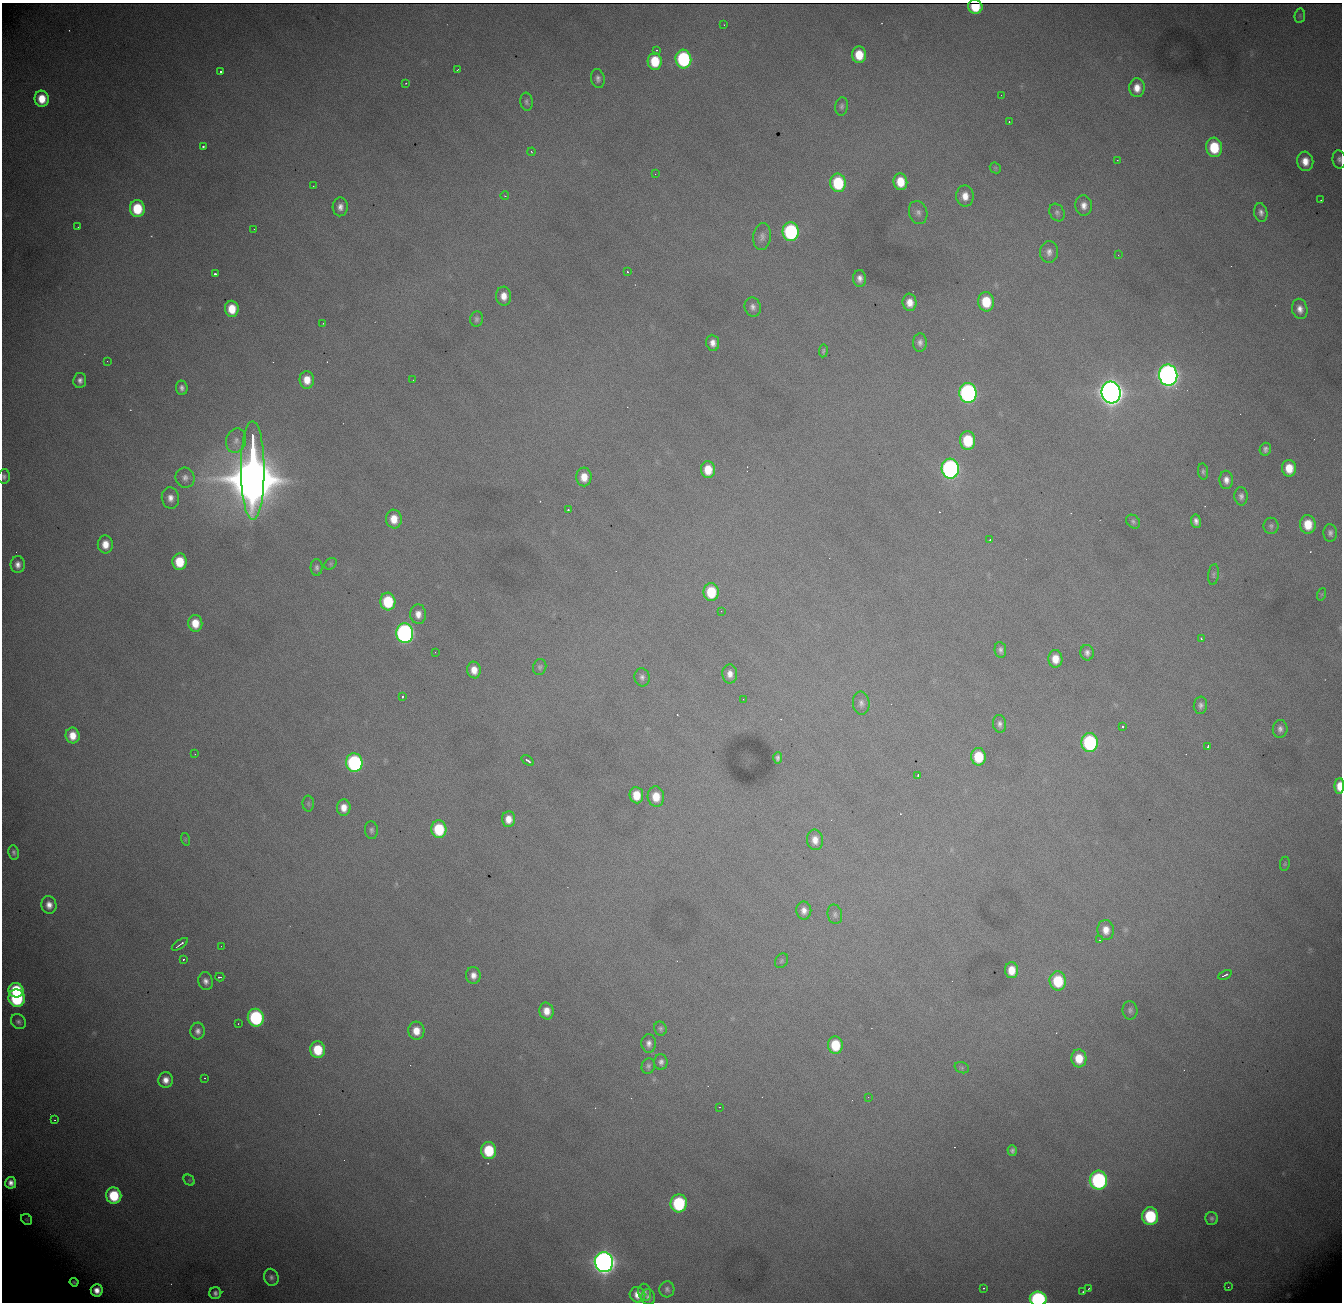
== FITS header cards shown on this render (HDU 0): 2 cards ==
NAXIS1  = 1340
NAXIS2  = 1300

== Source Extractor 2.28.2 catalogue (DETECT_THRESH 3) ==
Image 1340 x 1300 px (HDU 0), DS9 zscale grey, 1 PNG px = 1 image px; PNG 1344 x 1304 px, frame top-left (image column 1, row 1300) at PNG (2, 3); each listed source drawn as its Kron ellipse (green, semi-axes under 4 px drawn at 4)
Background 1930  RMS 23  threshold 69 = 3 sigma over >= 5 px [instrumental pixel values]
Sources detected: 198; all 198 listed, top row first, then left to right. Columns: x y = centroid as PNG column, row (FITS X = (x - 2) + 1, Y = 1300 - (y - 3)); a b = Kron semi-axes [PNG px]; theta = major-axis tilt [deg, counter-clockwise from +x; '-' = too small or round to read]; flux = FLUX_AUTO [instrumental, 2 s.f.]
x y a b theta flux
975 7 7 6 - 4.2e+04
1300 16 7 5 84 2.8e+03
724 25 3 2 - 8.3e+02
656 50 3 2 - 2.9e+03
859 55 8 7 - 4.0e+04
683 59 9 8 - 2.1e+05
655 61 8 7 - 5.6e+04
457 70 3 2 - 9.7e+02
221 72 3 3 - 4.3e+03
598 79 9 7 -80 6.5e+03
406 83 3 2 - 9.7e+02
1137 88 9 7 88 1.8e+04
1001 95 2 2 - 6.3e+02
42 99 8 7 - 3.4e+04
526 102 9 6 -82 4.5e+03
842 106 9 6 82 4.8e+03
1009 122 3 2 - 1.8e+03
203 146 3 3 - 6.1e+03
1214 147 10 8 -84 6.9e+04
531 152 4 3 - 1.2e+03
1339 159 9 6 -81 5.7e+03
1117 160 2 2 - 1.1e+03
1305 161 9 8 - 2.1e+04
995 168 6 5 - 2.1e+03
655 174 2 2 - 9.8e+02
900 182 8 7 - 3.6e+04
838 183 9 8 - 1.0e+05
313 186 2 2 - 1.1e+03
505 196 4 2 - 9.4e+02
965 196 10 8 -89 1.9e+04
1321 200 2 2 - 1.1e+03
1084 205 10 8 -87 1.3e+04
340 207 9 7 87 1.0e+04
137 209 8 7 - 7.0e+04
1057 212 9 7 -60 5.2e+03
1261 212 9 6 -79 7.8e+03
918 213 12 9 -71 9.4e+03
78 227 2 2 - 8.0e+02
254 229 2 2 - 1.3e+03
791 232 9 8 - 2.3e+05
762 237 13 9 83 9.6e+03
1049 252 11 9 86 1.0e+04
1118 255 2 2 - 1.2e+03
628 272 3 2 - 2.5e+03
215 274 4 3 - 4.7e+03
860 278 8 6 -88 9.4e+03
504 296 9 7 -87 1.7e+04
910 302 9 7 -84 1.8e+04
986 302 9 8 - 5.9e+04
753 307 10 8 -76 8.2e+03
232 309 8 7 - 3.4e+04
1300 309 10 7 -77 1.2e+04
477 319 7 6 - 4.9e+03
323 323 2 2 - 1.2e+03
713 343 8 6 -85 1.1e+04
920 343 9 7 88 7.0e+03
823 351 6 4 82 2.8e+03
107 361 2 2 - 7.5e+02
1168 375 10 9 - 1.3e+06
80 380 7 6 - 7.3e+03
307 380 9 7 -87 2.3e+04
413 380 2 2 - 7.3e+02
182 388 7 6 - 6.2e+03
968 393 10 8 -85 5.3e+05
1111 393 11 9 -83 2.5e+06
236 441 12 9 74 1.2e+04
968 441 9 7 -85 7.5e+04
1265 449 6 5 - 5.8e+03
1289 468 8 7 - 3.0e+04
950 469 10 8 -84 5.4e+05
253 470 49 12 -90 1.9e+07
708 470 8 7 - 3.2e+04
1203 471 8 5 -82 3.9e+03
4 476 7 6 - 4.4e+03
584 477 9 7 -89 2.3e+04
185 478 10 9 - 8.8e+03
1226 480 9 7 -86 1.1e+04
1241 496 9 6 -86 6.5e+03
170 498 11 8 -81 1.2e+04
568 510 3 3 - 2.2e+03
394 519 9 8 - 2.6e+04
1196 521 7 5 -83 7.4e+03
1133 522 8 6 -42 4.0e+03
1308 524 9 8 - 3.8e+04
1271 526 8 7 - 4.7e+03
1330 533 9 6 -87 6.3e+03
990 540 4 3 - 2.9e+03
105 544 9 7 -89 2.2e+04
179 562 8 7 - 5.0e+04
331 564 6 5 - 2.5e+03
18 565 8 7 - 1.0e+04
317 567 8 6 -89 4.5e+03
1214 575 10 5 84 3.3e+03
711 592 9 7 -87 6.1e+04
1322 594 6 4 71 2.3e+03
388 602 9 7 -85 8.2e+04
721 611 2 2 - 8.6e+02
418 614 10 8 -87 1.4e+04
195 623 8 7 - 2.9e+04
405 633 10 8 -85 6.3e+05
1201 639 3 2 - 1.7e+03
1000 650 8 5 -82 5.8e+03
435 652 2 2 - 1.7e+03
1087 653 8 6 -82 6.9e+03
1055 659 9 7 -87 2.3e+04
540 667 8 6 76 3.9e+03
474 670 8 7 - 1.8e+04
730 674 9 7 -89 1.3e+04
642 677 9 7 -79 6.6e+03
402 696 3 3 - 1.8e+03
743 699 2 2 - 8.3e+02
861 703 11 8 -84 8.2e+03
1200 705 8 6 85 6.2e+03
1000 724 9 6 -81 6.5e+03
1123 726 3 3 - 2.7e+03
1280 729 9 7 84 6.8e+03
73 735 8 7 - 2.4e+04
1090 742 9 8 - 2.1e+05
1208 746 4 3 - 4.4e+03
195 754 2 2 - 9.8e+02
978 757 9 7 -87 5.7e+04
778 758 5 4 - 4.5e+03
528 761 7 3 -37 3.9e+03
354 763 9 8 - 2.7e+05
918 776 4 2 - 5.4e+03
1339 786 8 5 89 2.6e+04
636 795 8 7 - 3.2e+04
656 797 10 8 -85 3.1e+04
308 804 8 5 -89 3.2e+03
344 807 8 7 - 1.8e+04
508 819 8 6 -88 1.8e+04
439 829 9 7 -83 8.2e+04
371 830 9 6 -85 4.8e+03
185 839 6 4 -73 1.8e+03
815 840 10 8 -84 1.5e+04
14 852 7 5 -82 4.2e+03
1285 864 7 5 82 2.3e+03
49 905 9 7 -78 1.3e+04
804 911 9 7 -89 1.1e+04
835 914 10 7 -78 5.0e+03
1106 930 10 8 -82 1.7e+04
1100 940 3 2 - 2.8e+03
180 944 9 2 34 4.9e+03
221 946 2 2 - 6.5e+02
184 959 3 3 - 4.7e+03
781 961 8 6 53 3.0e+03
1011 970 8 6 -89 2.6e+04
473 975 8 7 - 1.2e+04
1225 975 7 2 26 3.3e+03
220 977 4 2 - 2.8e+03
206 981 9 7 -78 8.5e+03
1058 981 9 8 - 7.1e+04
16 990 7 7 - 8.4e+04
17 998 9 8 - 1.6e+05
1130 1010 9 7 -82 5.4e+03
547 1011 8 7 - 1.9e+04
256 1018 9 8 - 2.0e+05
18 1022 8 7 - 5.2e+03
238 1024 2 2 - 3.0e+03
660 1029 7 6 - 3.7e+03
198 1031 8 7 - 8.2e+03
416 1031 9 8 - 2.3e+04
649 1043 9 7 -87 7.6e+03
835 1045 9 7 -85 5.8e+04
318 1050 8 7 - 5.6e+04
1079 1058 9 7 -86 3.4e+04
661 1062 8 6 -89 6.1e+03
648 1066 8 6 69 4.7e+03
962 1068 7 5 -19 2.9e+03
205 1078 2 2 - 9.0e+02
166 1080 8 7 - 1.4e+04
868 1097 2 2 - 7.8e+02
719 1107 2 2 - 8.8e+02
55 1120 3 2 - 1.1e+03
489 1150 8 7 - 7.8e+04
1012 1150 5 4 - 4.4e+03
189 1180 6 5 - 2.1e+03
1098 1180 9 8 - 3.0e+05
11 1183 6 5 - 9.3e+03
114 1196 8 7 - 7.8e+04
679 1203 9 8 - 1.6e+05
1150 1216 9 8 - 1.2e+05
1212 1218 6 6 - 4.3e+03
27 1219 6 5 - 2.2e+03
604 1262 10 9 - 1.7e+06
271 1277 8 7 - 5.7e+03
74 1282 4 4 - 3.2e+03
1228 1287 3 2 - 1.4e+03
983 1288 3 2 - 1.8e+03
667 1289 8 7 - 5.2e+03
1088 1289 3 2 - 1.5e+03
97 1290 6 6 - 1.3e+04
645 1292 8 6 -77 5.9e+03
1083 1292 3 3 - 1.6e+03
215 1293 6 6 - 5.9e+03
637 1295 8 7 - 1.7e+04
648 1297 8 7 - 6.2e+03
1038 1299 8 7 - 3.0e+05
At the frame edge (FLAGS 8, measured only in part): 4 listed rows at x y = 1339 159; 4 476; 1339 786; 1038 1299